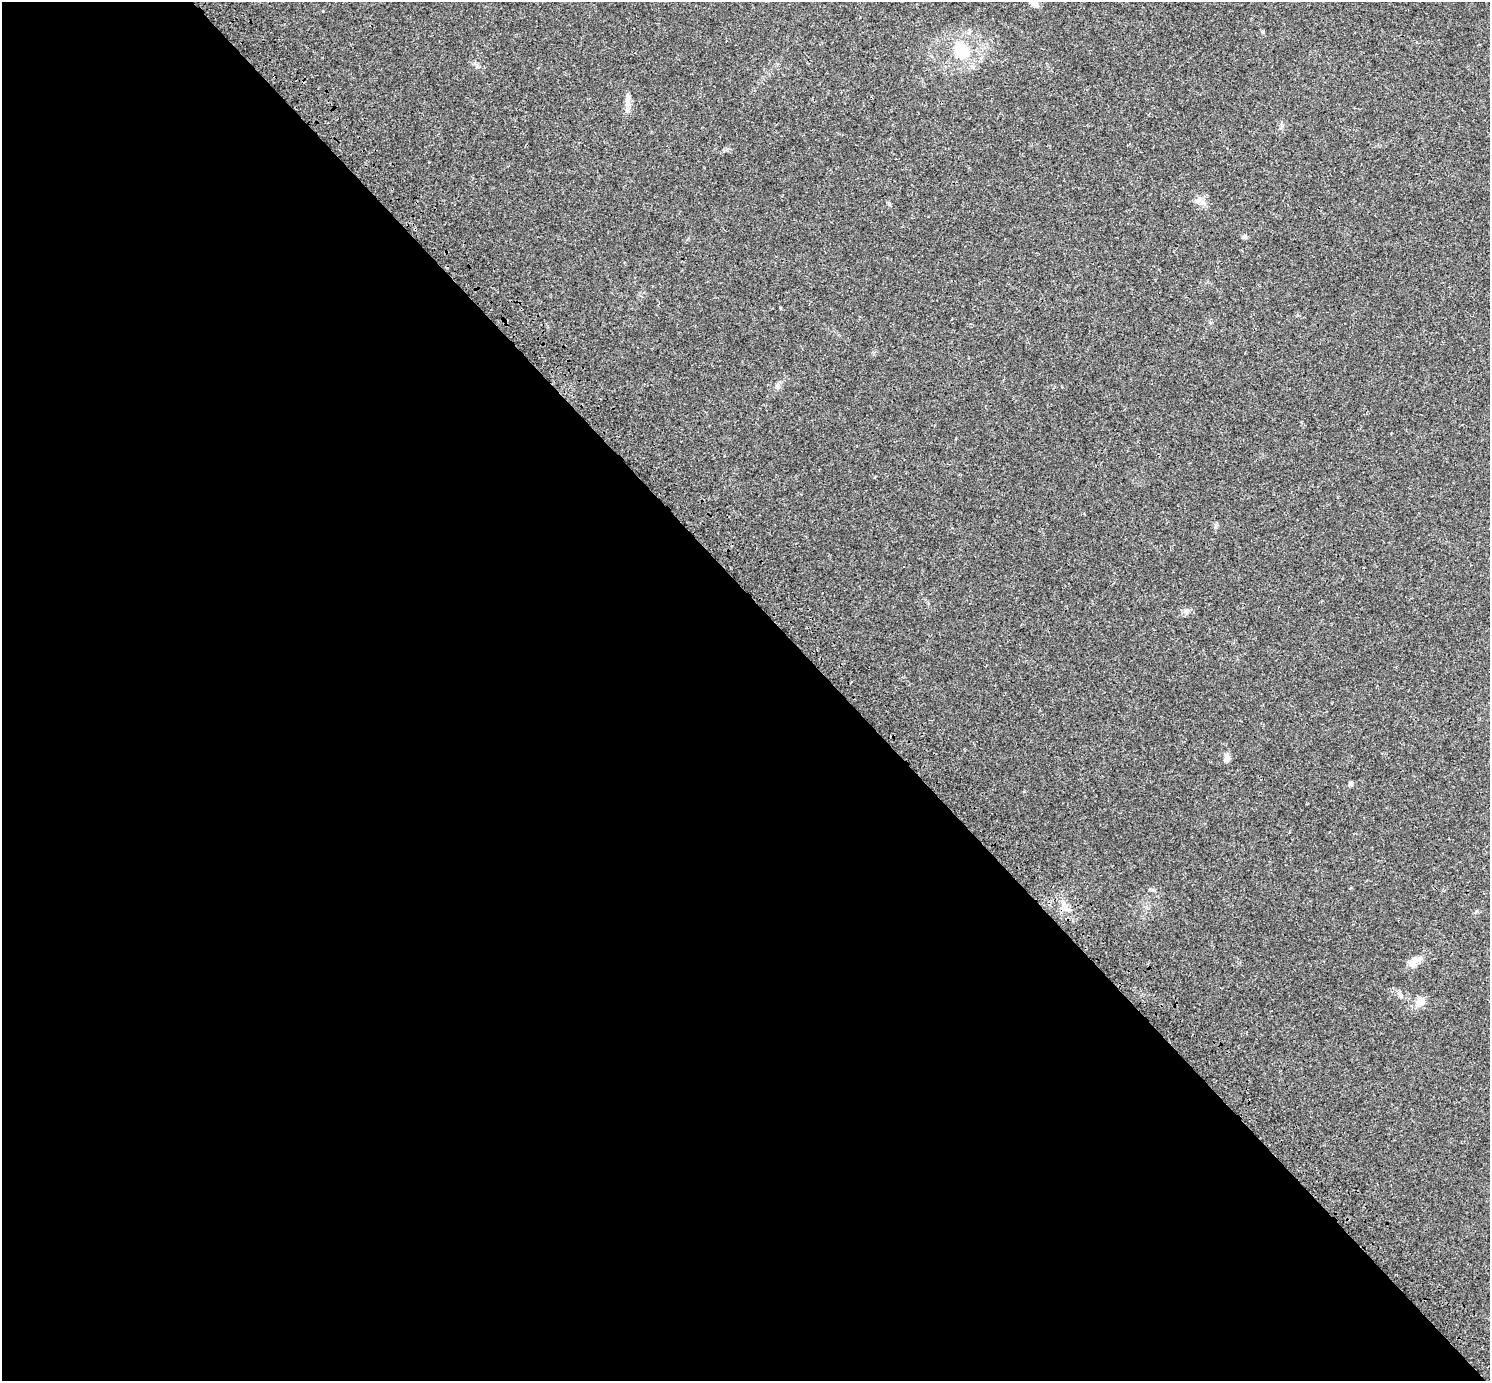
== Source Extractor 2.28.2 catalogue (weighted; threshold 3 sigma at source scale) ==
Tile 9 of 4 x 4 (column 1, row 3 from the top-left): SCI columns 131-1618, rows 1686-3064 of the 6217 x 6189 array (HDU 1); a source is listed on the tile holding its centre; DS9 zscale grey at full resolution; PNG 1492 x 1383 px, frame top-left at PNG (2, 2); no overlay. Shown black and unused: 56% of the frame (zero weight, under 3 of 4 exposures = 9% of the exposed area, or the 3 px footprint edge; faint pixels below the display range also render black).
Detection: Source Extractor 2.28.2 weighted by HDU 2 'WHT'; one run over the whole footprint, this tile lists its part. Background 0.0414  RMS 0.0038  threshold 0.017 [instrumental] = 3 sigma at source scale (4.5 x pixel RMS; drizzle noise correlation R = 1.50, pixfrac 1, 0.0396/0.0396 arcsec/px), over >= 5 px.
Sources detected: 10; all 10 listed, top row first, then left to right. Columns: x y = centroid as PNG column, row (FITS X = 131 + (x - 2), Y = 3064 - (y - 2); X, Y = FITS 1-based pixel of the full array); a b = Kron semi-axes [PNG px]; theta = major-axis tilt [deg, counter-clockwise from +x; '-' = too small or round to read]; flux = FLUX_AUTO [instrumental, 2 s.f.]
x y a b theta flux
1035 4 10 8 -24 1.6
961 50 24 17 -53 13
628 96 7 4 -71 0.77
1203 202 7 4 -71 1
1245 237 8 5 -57 0.71
777 386 7 7 - 1
1227 758 11 7 89 1.6
1413 962 17 9 13 2.7
1400 995 9 6 -46 1.1
1420 1002 15 10 32 3.1
Unlisted compact peaks at least as high as the median listed source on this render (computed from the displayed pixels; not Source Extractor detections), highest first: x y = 1187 610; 780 307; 1351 784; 477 66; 323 11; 889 204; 1152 890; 1215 527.